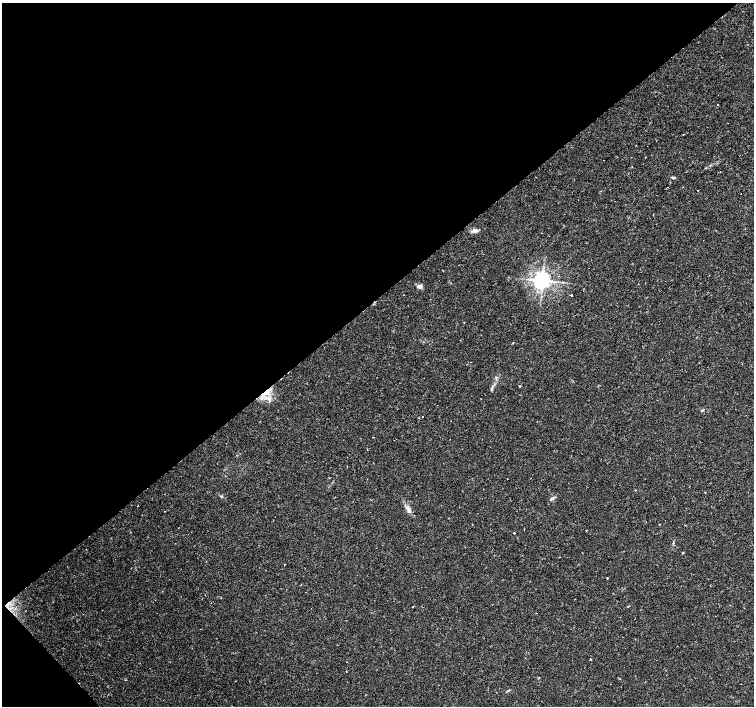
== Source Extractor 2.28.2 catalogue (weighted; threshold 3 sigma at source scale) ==
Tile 5 of 4 x 4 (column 1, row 2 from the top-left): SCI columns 1-1503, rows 2960-4366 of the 6017 x 5985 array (HDU 1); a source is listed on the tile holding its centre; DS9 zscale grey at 2 x 2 block average (1 PNG px = mean of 2 x 2 image px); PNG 756 x 708 px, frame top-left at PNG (2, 3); no overlay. Shown black and unused: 43% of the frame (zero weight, under 2 of 3 exposures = <1% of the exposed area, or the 3 px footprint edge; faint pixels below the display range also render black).
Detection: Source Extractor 2.28.2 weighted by HDU 2 'WHT'; one run over the whole footprint, this tile lists its part. Background 0.0308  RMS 0.0036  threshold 0.0164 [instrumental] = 3 sigma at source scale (4.5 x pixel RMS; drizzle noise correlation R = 1.50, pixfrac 1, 0.0396/0.0396 arcsec/px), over >= 5 px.
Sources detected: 30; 2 cosmic-ray / hot-pixel residue — not listed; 1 inside a brighter listed object's ellipse — not listed separately; the other 27 listed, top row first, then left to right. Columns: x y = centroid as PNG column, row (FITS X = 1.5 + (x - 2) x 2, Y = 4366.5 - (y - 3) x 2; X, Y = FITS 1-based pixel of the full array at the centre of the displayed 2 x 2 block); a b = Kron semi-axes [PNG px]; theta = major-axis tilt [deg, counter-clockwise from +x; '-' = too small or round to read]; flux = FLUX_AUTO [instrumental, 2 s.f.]
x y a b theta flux
718 104 2 2 - 0.42
683 135 2 2 - 0.4
673 178 5 3 - 1.1
668 187 2 2 - 0.37
741 193 2 2 - 1.1
475 230 6 4 8 3.3
542 280 4 4 - 520
419 286 5 4 - 3.6
571 295 2 2 - 1.3
520 386 3 2 - 0.52
492 389 4 3 - 1.1
266 393 9 5 -6 6.2
702 410 4 2 - 0.78
422 416 2 2 - 0.68
373 437 2 2 - 0.59
507 479 2 2 - 0.27
551 499 5 3 - 1.2
408 509 12 5 -60 4.1
659 524 2 2 - 0.71
586 530 2 2 - 0.3
514 533 2 2 - 1.2
673 543 3 2 - 0.62
683 553 3 2 - 0.58
284 564 2 2 - 0.34
607 578 2 2 - 0.56
536 613 2 2 - 0.27
590 659 2 2 - 1.1
Overlapping masked pixels (flux is a lower limit): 1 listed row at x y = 266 393
Diffuse or blended objects may show on this block-average render without a row.